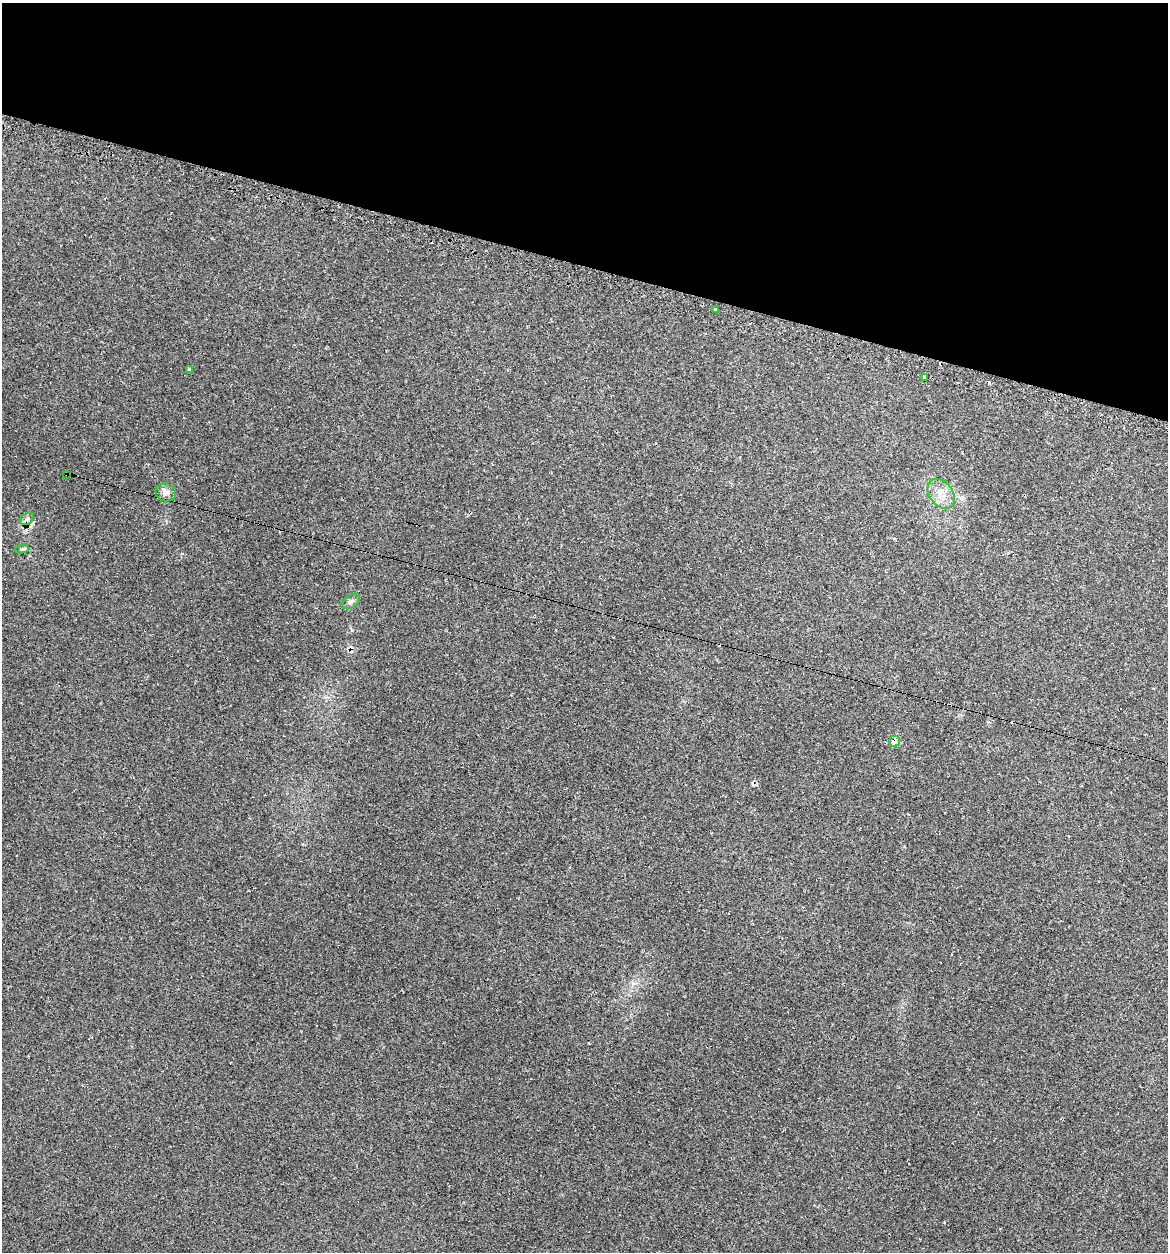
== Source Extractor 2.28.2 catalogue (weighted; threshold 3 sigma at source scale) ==
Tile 2 of 4 x 4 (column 2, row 1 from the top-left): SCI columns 1289-2454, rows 3783-5032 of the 5031 x 5032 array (HDU 1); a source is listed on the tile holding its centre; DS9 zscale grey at full resolution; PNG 1170 x 1254 px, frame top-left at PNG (2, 3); each listed source drawn as its Kron ellipse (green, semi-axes under 4 px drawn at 4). Shown black and unused: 21% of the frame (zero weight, under 2 of 3 exposures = <1% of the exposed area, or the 3 px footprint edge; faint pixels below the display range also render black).
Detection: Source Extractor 2.28.2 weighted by HDU 2 'WHT'; one run over the whole footprint, this tile lists its part. Background 0.0666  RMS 0.0054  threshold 0.0243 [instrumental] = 3 sigma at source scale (4.5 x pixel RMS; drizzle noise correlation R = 1.50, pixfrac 1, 0.05/0.05 arcsec/px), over >= 5 px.
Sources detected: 16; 6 cosmic-ray / hot-pixel residue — neither listed nor drawn; the other 10 listed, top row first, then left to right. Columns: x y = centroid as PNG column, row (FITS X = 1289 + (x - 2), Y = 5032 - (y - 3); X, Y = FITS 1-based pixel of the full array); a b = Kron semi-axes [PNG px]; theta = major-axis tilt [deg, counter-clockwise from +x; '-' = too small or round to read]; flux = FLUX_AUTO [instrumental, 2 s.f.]
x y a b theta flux
715 309 3 2 - 0.71
189 369 3 3 - 1.1
924 377 4 3 - 3.1
67 474 3 3 - 1.5
166 492 10 9 - 2.7
941 494 16 11 -52 6.5
27 519 7 5 31 1.5
22 549 7 4 12 1.7
351 601 10 6 32 1.8
894 741 5 5 - 6.2
Overlapping masked pixels (flux is a lower limit): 3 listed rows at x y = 924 377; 67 474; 894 741